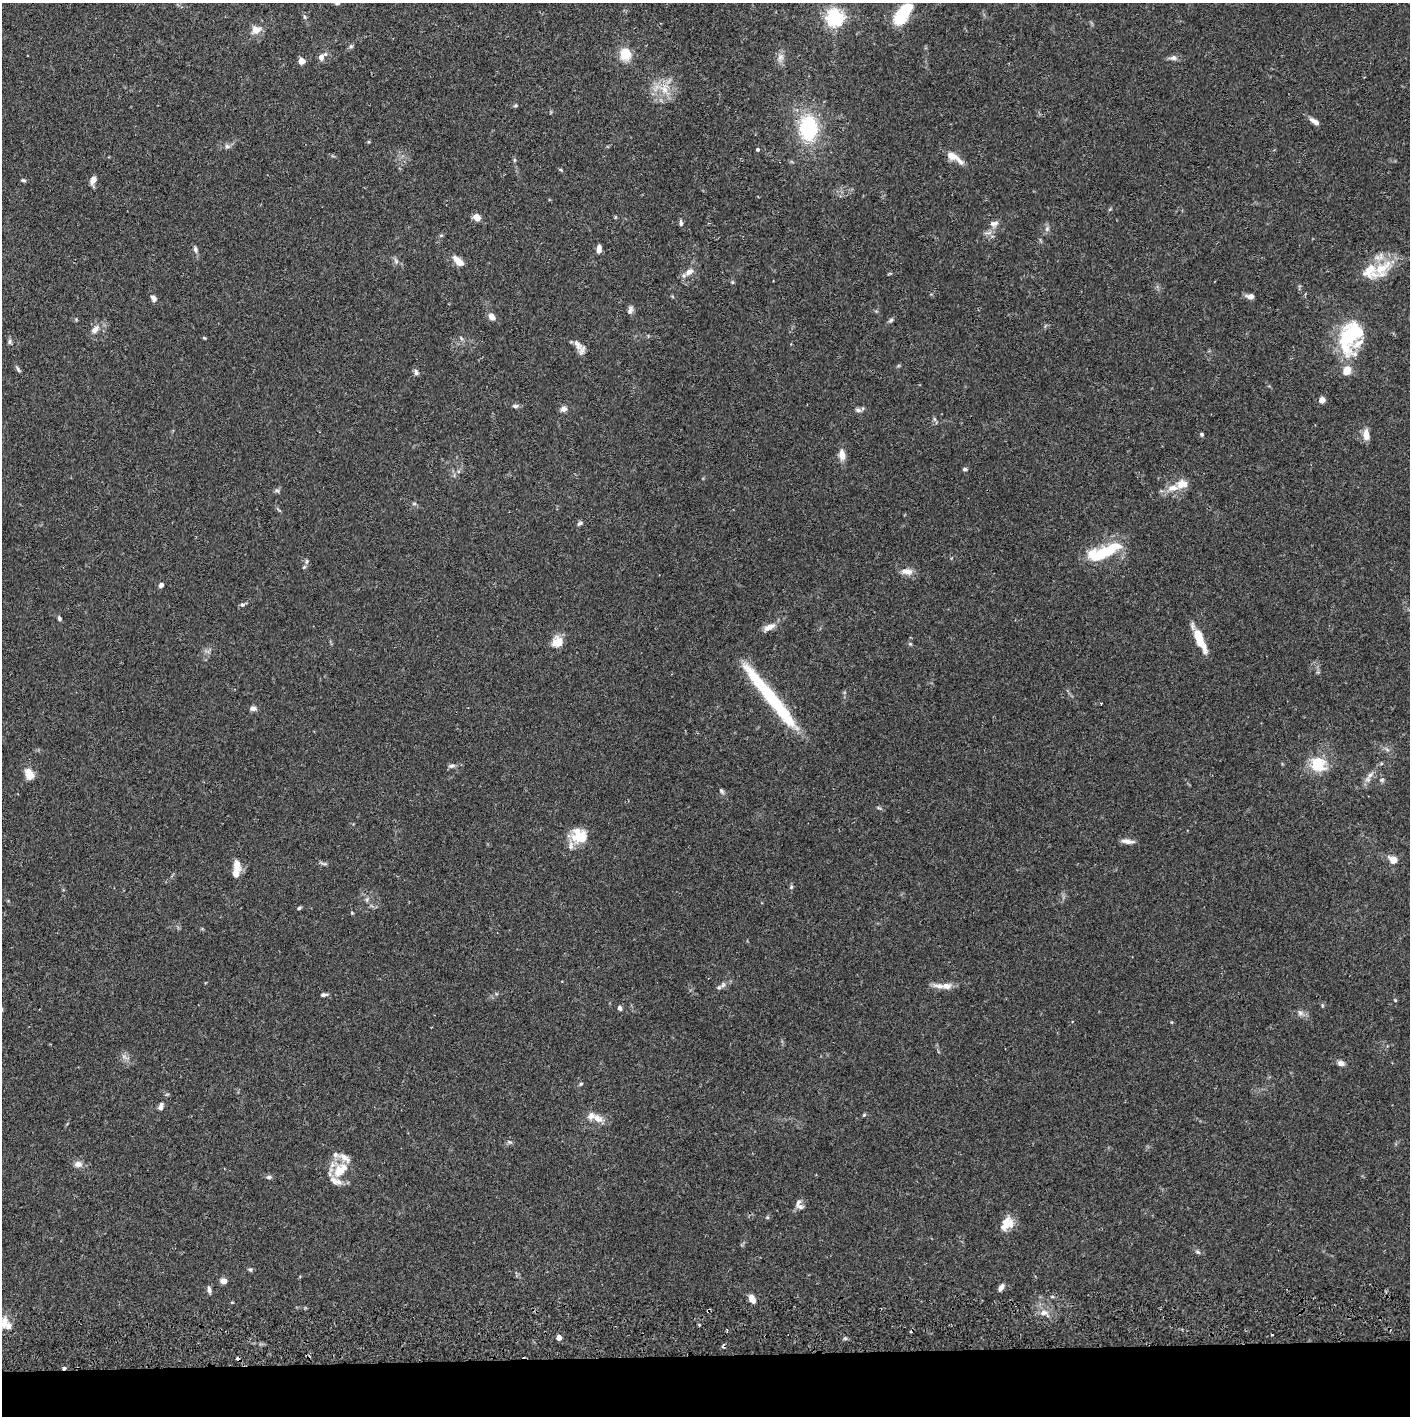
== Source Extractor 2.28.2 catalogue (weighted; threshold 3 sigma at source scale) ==
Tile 8 of 3 x 3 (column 2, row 3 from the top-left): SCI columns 1412-2819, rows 57-1470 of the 4233 x 4354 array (HDU 1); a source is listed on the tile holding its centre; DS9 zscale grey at full resolution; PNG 1412 x 1418 px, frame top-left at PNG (2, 3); no overlay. Shown black and unused: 4% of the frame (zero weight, under 2 of 3 exposures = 3% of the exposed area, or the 3 px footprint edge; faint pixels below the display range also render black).
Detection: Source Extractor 2.28.2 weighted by HDU 2 'WHT'; one run over the whole footprint, this tile lists its part. Background 0.0674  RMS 0.0048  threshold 0.0217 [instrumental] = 3 sigma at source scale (4.5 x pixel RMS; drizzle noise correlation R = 1.50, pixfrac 1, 0.05/0.05 arcsec/px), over >= 5 px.
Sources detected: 139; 1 inside a brighter object's white glare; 2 cosmic-ray / hot-pixel residue — not listed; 17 inside a brighter listed object's ellipse — not listed separately; the other 119 listed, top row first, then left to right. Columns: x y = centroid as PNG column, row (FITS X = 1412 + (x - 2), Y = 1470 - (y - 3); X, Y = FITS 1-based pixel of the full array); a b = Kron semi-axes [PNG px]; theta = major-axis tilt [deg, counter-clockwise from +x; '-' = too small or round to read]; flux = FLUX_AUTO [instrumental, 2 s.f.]
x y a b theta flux
336 3 7 5 -16 0.84
902 14 20 9 58 32
305 17 7 5 -73 0.91
835 18 6 6 - 190
256 30 15 11 20 4.4
351 46 6 5 - 0.87
625 54 13 11 -68 9.5
322 57 13 7 43 2.9
780 57 11 9 73 2.6
1173 58 12 6 3 1.9
301 61 5 4 - 8.6
664 89 15 12 67 7.9
515 106 6 3 19 0.63
1314 121 13 6 -35 2.9
808 128 30 20 -88 35
227 146 8 6 55 1.3
758 149 3 3 - 1.9
952 156 16 10 -19 4.4
514 160 6 4 72 0.58
23 180 7 4 -10 0.76
93 180 10 6 75 3
477 217 6 6 - 5.1
615 217 5 3 - 0.44
681 223 8 5 -89 1.2
994 223 11 7 4 2.3
1047 229 8 6 70 1.4
195 249 9 5 -69 1.5
599 249 9 5 88 2.7
396 261 9 4 -55 1.3
458 261 16 7 -43 4.8
1382 269 31 18 48 15
689 272 13 7 31 3.3
890 273 5 3 - 0.51
732 282 5 4 - 0.57
1250 296 9 6 -5 2.2
153 298 9 6 -54 2
630 310 11 6 72 1.7
492 317 8 6 -58 3.1
891 320 8 5 36 0.93
95 329 14 8 45 3.4
1348 336 34 23 72 29
204 338 5 4 - 0.48
461 338 6 4 -48 0.79
10 342 7 6 - 1
577 345 18 9 -52 3.6
18 369 10 3 -65 0.91
1347 370 11 9 56 4.9
416 372 9 6 -68 1.3
1322 400 4 4 - 5.2
515 406 8 5 -6 1.2
563 409 9 7 16 1.9
858 410 8 5 -15 1.2
934 419 7 4 -71 0.88
1202 434 4 4 - 0.77
1366 435 13 7 -87 4.2
842 454 15 8 -85 3.8
965 469 6 4 -1 0.85
1182 484 16 12 8 5.3
277 490 7 4 -2 0.89
414 504 6 4 -1 0.68
580 523 7 5 28 1.1
1101 554 41 15 15 21
307 561 8 5 73 1.1
907 571 15 8 -5 3.8
161 585 6 5 - 1.6
242 605 6 5 - 1.2
59 618 6 4 -64 0.98
769 627 18 7 28 3.8
1200 639 26 8 -65 12
558 642 11 10 - 7.2
910 644 5 5 - 0.63
770 696 83 11 -51 44
253 708 8 6 -4 1.7
1318 764 15 14 - 15
451 766 8 5 10 1.3
29 774 14 9 -63 5.5
1370 775 10 6 38 2.2
1382 780 7 5 7 0.81
722 791 9 5 -54 1.1
582 837 26 16 12 10
1128 841 16 5 -6 2.8
1393 860 6 5 - 6.1
324 863 12 3 -11 0.97
237 866 15 10 -84 4.6
791 887 6 5 - 0.76
367 900 8 4 -90 0.94
299 908 5 4 - 0.74
352 913 5 4 - 0.45
723 985 10 5 36 1.7
939 986 20 7 -8 3.8
323 995 8 4 5 1.2
1395 1000 5 3 - 0.44
1322 1006 6 3 90 0.54
620 1008 6 4 -60 1.4
1300 1013 10 7 -35 1.9
125 1057 12 4 -28 1.5
1341 1063 9 6 -13 1.9
581 1084 5 4 - 0.63
161 1106 10 6 69 1.8
864 1115 5 4 - 0.55
597 1118 15 10 -29 4.5
510 1142 8 4 -14 0.83
78 1164 11 8 2 2.7
339 1169 22 16 63 11
269 1177 8 5 1 1.1
798 1202 15 6 75 2
1005 1222 18 14 -20 6.1
1198 1252 8 5 -27 1
250 1270 6 4 -1 0.73
223 1281 7 6 - 2.4
1001 1287 9 5 60 2
209 1290 9 5 -79 1.5
752 1299 9 6 -59 4.2
709 1310 4 3 - 0.93
1043 1313 8 7 - 2.6
4 1323 17 8 81 4.5
559 1337 4 4 - 4.4
238 1358 4 3 - 3.1
64 1368 4 3 - 1.1
Overlapping masked pixels (flux is a lower limit): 3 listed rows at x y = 709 1310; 238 1358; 64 1368
Isophote crosses this tile's border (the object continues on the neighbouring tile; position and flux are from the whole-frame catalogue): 1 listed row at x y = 336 3